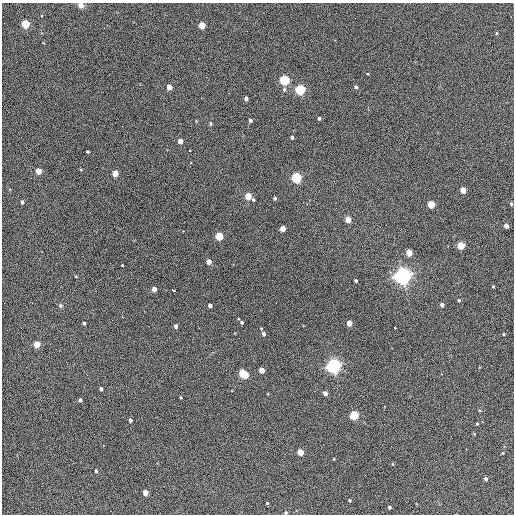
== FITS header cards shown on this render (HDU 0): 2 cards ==
NAXIS1  =                  512 / Axis length
NAXIS2  =                  512 / Axis length

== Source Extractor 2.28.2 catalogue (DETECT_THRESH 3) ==
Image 512 x 512 px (HDU 0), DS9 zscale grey, 1 PNG px = 1 image px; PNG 516 x 516 px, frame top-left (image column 1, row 512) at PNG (2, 3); no overlay
Background 401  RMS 22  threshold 65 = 3 sigma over >= 5 px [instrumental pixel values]
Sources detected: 73; all 73 listed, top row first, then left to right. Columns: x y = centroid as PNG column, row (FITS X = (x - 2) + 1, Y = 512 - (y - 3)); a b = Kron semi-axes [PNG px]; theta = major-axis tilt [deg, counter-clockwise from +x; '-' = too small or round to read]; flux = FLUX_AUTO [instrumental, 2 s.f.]
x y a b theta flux
81 5 6 5 - 6.9e+03
25 24 4 4 - 1.1e+05
202 25 4 4 - 4.1e+04
496 33 4 3 - 1.3e+03
368 74 3 2 - 9.5e+02
206 77 2 2 - 7.4e+02
284 80 5 4 - 2.0e+05
169 87 4 4 - 2.1e+04
356 87 4 4 - 3.6e+03
284 90 6 4 90 2.2e+03
300 90 4 4 - 2.5e+05
246 99 4 3 - 5.3e+03
319 118 3 3 - 3.0e+03
250 120 3 3 - 3.9e+03
211 124 4 4 - 1.9e+03
292 137 3 3 - 3.4e+03
180 141 4 4 - 1.4e+04
190 150 3 3 - 3.5e+03
88 152 3 3 - 2.1e+03
81 170 4 3 - 1.4e+03
38 171 4 4 - 3.2e+04
115 173 4 4 - 2.7e+04
296 178 5 4 - 2.3e+05
463 190 4 4 - 2.6e+04
248 196 4 4 - 4.3e+04
275 198 3 3 - 2.8e+03
253 199 3 3 - 2.1e+03
22 202 4 3 - 3.3e+03
431 204 4 4 - 5.1e+04
511 204 4 3 - 2.4e+03
348 220 4 4 - 2.6e+04
506 226 4 4 - 9.2e+03
282 229 4 4 - 1.9e+04
219 236 4 4 - 8.6e+04
461 246 4 4 - 6.1e+04
409 253 4 4 - 3.2e+04
209 262 4 4 - 1.6e+04
122 265 3 3 - 6.2e+03
403 276 6 6 - 1.0e+06
356 281 3 3 - 2.6e+03
493 286 3 3 - 1.5e+03
154 289 4 4 - 1.1e+04
173 290 4 3 - 5.8e+03
459 300 4 3 - 1.4e+03
210 305 4 3 - 6.6e+03
442 305 4 3 - 6.5e+03
60 306 6 5 - 2.2e+03
242 322 3 3 - 3.0e+03
84 323 3 3 - 2.4e+03
349 323 4 4 - 2.1e+04
176 326 4 3 - 4.7e+03
261 328 3 3 - 1.2e+03
264 334 4 3 - 4.4e+03
503 334 3 3 - 1.7e+03
37 344 4 4 - 3.2e+04
333 366 5 5 - 7.2e+05
261 370 4 4 - 2.3e+04
243 374 7 4 -40 1.1e+05
101 389 4 3 - 4.0e+03
325 393 4 3 - 7.5e+03
181 397 4 3 - 1.4e+03
80 400 3 3 - 3.3e+03
354 415 4 4 - 1.3e+05
130 420 3 3 - 4.0e+03
477 423 3 3 - 1.6e+03
300 452 4 4 - 3.4e+04
96 471 3 3 - 2.7e+03
486 479 4 3 - 4.1e+03
145 493 4 4 - 1.9e+04
350 500 3 3 - 1.7e+03
267 503 3 2 - 1.2e+03
389 507 3 3 - 2.4e+03
286 513 3 3 - 2.4e+03
At the frame edge (FLAGS 8, measured only in part): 2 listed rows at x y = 81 5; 286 513